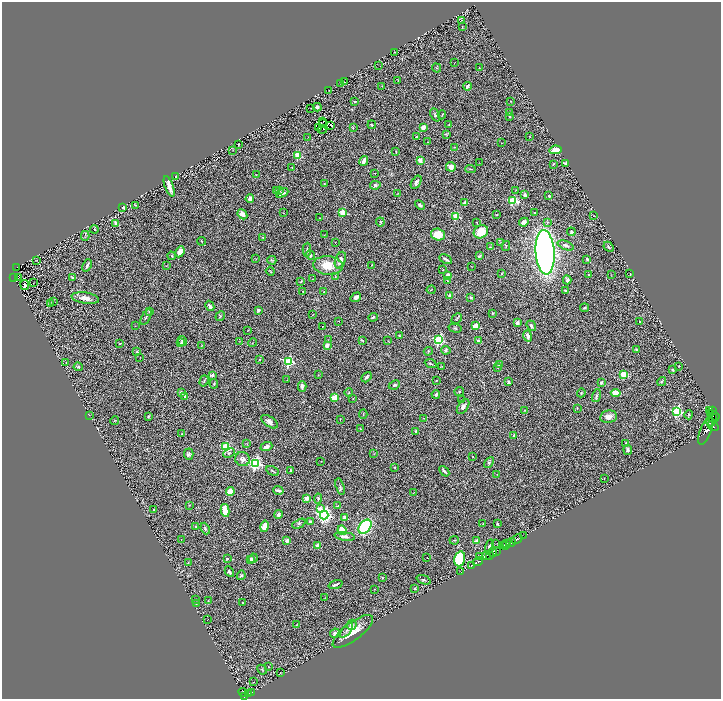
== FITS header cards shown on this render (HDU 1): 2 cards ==
NAXIS1  =                 1438
NAXIS2  =                 1393

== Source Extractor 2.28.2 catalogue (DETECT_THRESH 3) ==
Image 1438 x 1393 px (HDU 1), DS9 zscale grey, zoomed out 1/2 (1 PNG px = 2 x 2 image px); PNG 723 x 701 px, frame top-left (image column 2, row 1393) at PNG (2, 2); each listed source drawn as its Kron ellipse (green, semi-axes under 4 px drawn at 4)
Background 0.768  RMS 0.071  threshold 0.212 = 3 sigma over >= 5 px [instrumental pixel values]
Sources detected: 380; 45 cannot appear on this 1/2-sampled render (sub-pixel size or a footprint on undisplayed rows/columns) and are neither listed nor drawn; the other 335 listed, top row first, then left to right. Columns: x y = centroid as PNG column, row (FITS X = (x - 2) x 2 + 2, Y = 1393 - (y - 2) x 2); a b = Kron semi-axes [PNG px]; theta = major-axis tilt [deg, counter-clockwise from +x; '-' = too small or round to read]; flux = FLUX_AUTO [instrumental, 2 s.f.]
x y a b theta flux
461 20 2 1 - 4.6
462 26 2 2 - 4.9
394 52 3 2 - 7
454 63 2 1 - 3.5
379 66 2 1 - 2.6
437 68 5 3 - 13
479 68 2 1 - 5.3
398 80 4 2 - 5.3
345 82 3 2 - 7.9
341 84 2 2 - 9.9
382 86 3 2 - 5.8
467 86 4 3 - 53
329 90 2 1 - 4.2
510 101 3 2 - 5.8
355 102 3 2 - 16
317 107 4 3 - 53
311 108 2 1 - 3.6
510 112 4 3 - 9
435 115 7 4 -66 25
442 115 4 2 - 8.9
510 117 2 2 - 11
322 122 2 1 - 2.9
323 124 2 1 - 6.1
331 125 4 1 - 4.7
372 125 4 2 - 11
449 125 3 3 - 13
319 127 2 1 - 27
353 127 4 2 - 10
423 127 4 3 - 120
322 130 4 1 - 1.3
446 134 4 2 - 7.3
530 136 3 2 - 7.2
308 137 3 2 - 4.8
416 137 3 2 - 13
427 142 2 1 - 4.1
501 143 2 1 - 3.6
238 144 2 2 - 13
455 147 3 3 - 8.2
233 150 3 2 - 4.5
555 150 6 3 12 170
396 152 3 1 - 8.5
298 156 3 3 - 560
420 160 2 2 - 230
364 161 5 3 - 95
479 163 2 1 - 4.5
566 163 3 2 - 23
553 164 3 2 - 11
292 167 2 1 - 4.6
451 167 5 4 - 100
470 169 5 2 - 13
374 173 2 1 - 5
256 175 2 2 - 5
176 176 2 2 - 21
416 182 7 4 56 54
324 184 3 2 - 9.3
375 185 5 4 - 31
169 186 11 3 -69 99
279 190 4 3 - 16
516 190 3 2 - 6.5
276 191 3 3 - 14
282 193 6 3 26 60
398 193 3 2 - 8.3
525 195 4 3 - 40
549 196 2 2 - 52
250 199 4 3 - 60
513 201 4 3 - 1000
465 203 3 3 - 85
136 205 3 2 - 6.6
420 205 5 3 - 36
123 208 2 2 - 110
283 213 2 1 - 3.7
343 213 3 3 - 490
535 213 3 2 - 12
242 214 5 3 - 82
497 214 3 1 - 9.3
456 216 3 3 - 640
593 216 2 2 - 4.2
319 218 3 2 - 5.4
380 222 4 3 - 12
524 222 5 4 - 72
548 222 4 3 - 15
116 223 2 2 - 120
477 223 3 2 - 6.3
94 229 4 3 - 12
481 232 7 6 - 250
571 232 4 3 - 23
438 234 7 5 -15 220
324 235 3 1 - 4.5
85 236 5 2 - 12
263 237 3 2 - 9.9
202 241 4 2 - 13
500 242 3 2 - 6.3
335 243 2 2 - 3.9
566 245 8 4 -20 54
506 246 5 2 - 9
490 247 2 2 - 11
609 247 6 3 -46 18
307 250 7 3 87 23
180 252 6 4 64 140
545 252 22 9 -86 9100
310 255 5 4 - 51
172 256 4 3 - 13
479 256 4 2 - 17
256 259 3 2 - 5.7
446 259 7 2 -28 34
587 259 3 3 - 26
36 260 2 1 - 4.3
272 260 4 3 - 16
340 260 8 5 70 80
87 265 6 2 67 31
328 265 15 9 -6 290
372 265 2 1 - 6.8
166 266 4 2 - 6.8
472 267 2 2 - 4.1
16 268 3 2 - 59
443 270 3 2 - 6.4
270 271 4 2 - 8.1
502 274 3 3 - 13
630 274 2 2 - 7.1
448 275 3 2 - 120
589 275 3 2 - 11
611 275 3 1 - 4.6
72 277 3 2 - 16
335 277 3 2 - 6.1
14 278 2 2 - 64
19 278 4 1 - 3.1
312 279 2 2 - 5.1
567 280 4 3 - 44
448 281 3 2 - 7.4
301 282 4 2 - 12
33 283 2 1 - 3.7
25 285 5 3 - 31
431 290 4 2 - 7.5
565 290 2 2 - 45
303 291 3 2 - 5.7
324 292 4 2 - 7.2
450 296 4 3 - 35
356 297 5 4 - 46
471 297 3 2 - 24
85 298 14 5 -8 120
53 301 3 2 - 6.4
51 303 3 2 - 5.7
210 306 5 3 - 39
584 308 4 3 - 20
258 310 2 2 - 92
150 311 3 3 - 46
492 313 2 2 - 16
312 315 3 2 - 4.9
220 316 5 3 - 20
146 317 8 3 62 17
373 317 5 3 - 16
457 318 6 3 43 15
339 321 2 2 - 4.8
639 322 2 2 - 17
517 323 3 3 - 51
135 326 3 2 - 4.7
322 326 2 1 - 3.2
475 326 3 3 - 350
531 326 6 3 -52 30
455 328 6 3 -14 15
248 330 3 2 - 4
399 335 4 2 - 7.8
528 336 6 4 -74 63
328 339 2 1 - 3.4
362 340 3 1 - 8.8
439 340 4 3 - 1600
182 341 5 4 - 28
239 341 3 2 - 7.9
388 341 2 1 - 4.5
478 341 2 2 - 54
120 343 3 2 - 7.8
181 343 3 2 - 32
252 343 4 2 - 6.9
201 345 3 2 - 6.1
327 345 2 2 - 190
636 349 3 3 - 13
446 350 5 4 - 31
428 351 4 3 - 16
137 352 2 2 - 56
140 357 2 1 - 4.4
259 360 2 2 - 17
289 361 4 3 - 1500
66 363 2 1 - 3.7
431 364 6 2 -22 16
499 365 3 3 - 18
442 366 3 2 - 7.9
679 366 3 3 - 8.9
78 367 5 3 - 22
498 367 4 3 - 11
672 370 3 3 - 14
624 374 3 3 - 610
212 375 2 2 - 73
318 375 2 2 - 4.7
366 377 6 3 50 43
287 380 2 1 - 4.5
436 380 2 2 - 8.9
204 381 6 3 71 18
662 381 5 3 - 18
508 382 3 2 - 45
601 383 3 3 - 42
214 384 5 3 - 14
394 385 6 3 25 22
302 386 5 4 - 47
459 391 5 3 - 17
181 392 2 2 - 140
349 392 4 2 - 10
581 393 4 3 - 14
616 393 5 4 - 170
436 394 4 3 - 35
185 396 4 3 - 18
596 396 7 4 71 28
335 398 3 3 - 430
353 399 2 2 - 5.6
461 400 2 1 - 4.6
463 407 8 5 56 61
577 408 4 2 - 9
525 410 3 3 - 13
677 411 4 3 - 1900
709 411 2 1 - 39
712 411 4 2 - 94
363 414 5 1 - 5.9
711 414 3 3 - 200
89 415 3 2 - 5.5
689 415 4 3 - 13
715 416 5 2 - 510
148 417 2 2 - 9.8
608 417 8 6 10 110
713 417 3 1 - 52
423 418 2 2 - 7.1
340 419 3 2 - 5.8
114 421 4 2 - 7.6
269 422 9 5 -35 52
711 422 4 3 - 770
713 426 6 3 -30 1500
360 429 2 1 - 6.2
416 431 2 2 - 120
706 431 14 5 69 3200
182 434 2 1 - 9.2
514 435 2 2 - 42
626 443 2 2 - 50
247 444 2 2 - 6.8
226 447 4 3 - 820
266 447 6 3 21 80
628 450 5 3 - 27
229 453 6 4 23 26
374 453 3 3 - 8
189 454 5 4 - 30
473 457 2 2 - 7.5
243 459 7 7 - 68
321 461 2 1 - 3.4
489 462 6 4 44 24
255 463 4 4 - 3000
394 467 2 2 - 9.7
272 471 7 2 -29 18
290 471 3 2 - 19
444 471 6 2 -49 24
497 474 2 1 - 4.4
604 478 3 2 - 4.1
340 487 8 3 -74 20
278 490 5 2 - 36
230 492 4 3 - 230
413 493 3 1 - 4.5
307 498 4 3 - 83
318 498 5 3 - 24
189 505 3 2 - 6.8
338 506 3 2 - 11
320 509 3 3 - 200
154 510 2 2 - 49
225 510 6 3 -79 270
278 515 4 3 - 38
324 515 4 4 - 4600
345 518 3 2 - 270
310 521 4 2 - 15
299 524 7 4 26 23
483 524 3 3 - 8.4
497 524 3 2 - 16
195 526 3 2 - 9.4
264 526 6 4 77 140
365 527 8 5 52 1600
205 528 6 4 -67 24
342 530 5 3 - 250
345 536 10 4 -8 62
523 536 2 1 - 15
517 539 5 2 - 790
181 540 2 2 - 4.5
287 540 4 3 - 66
454 540 5 3 - 14
477 541 2 2 - 230
496 543 2 1 - 4.6
506 543 2 1 - 36
511 543 5 2 - 320
503 545 3 2 - 210
318 546 3 3 - 97
489 546 7 4 75 27
505 546 2 1 - 82
496 551 2 1 - 89
493 553 4 3 - 670
489 555 2 2 - 360
487 556 3 2 - 550
480 557 2 1 - 20
253 558 5 4 - 41
427 558 2 1 - 7
227 559 3 2 - 16
250 559 4 3 - 21
460 559 7 5 75 710
188 562 4 2 - 9.5
478 562 5 2 - 410
471 566 2 1 - 12
229 571 6 3 -61 27
461 572 2 1 - 20
241 575 5 3 - 21
382 577 4 2 - 11
424 580 7 3 -20 22
335 584 7 2 19 39
374 589 2 2 - 5.2
415 589 3 2 - 14
325 598 2 2 - 5
196 599 3 2 - 18
208 601 2 2 - 5.3
242 602 2 2 - 6.9
197 603 2 2 - 12
207 620 2 1 - 3.6
296 625 2 2 - 6.6
352 625 5 4 - 27
346 630 9 4 50 46
353 631 24 9 37 280
335 633 5 4 - 34
268 667 2 1 - 7.8
262 670 5 2 - 12
280 673 2 1 - 3.3
253 682 2 1 - 11
243 693 5 4 - 350
248 693 3 1 - 61
251 693 3 2 - 150
244 696 3 2 - 440
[45 sub-pixel or undisplayed-footprint detections neither listed nor drawn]